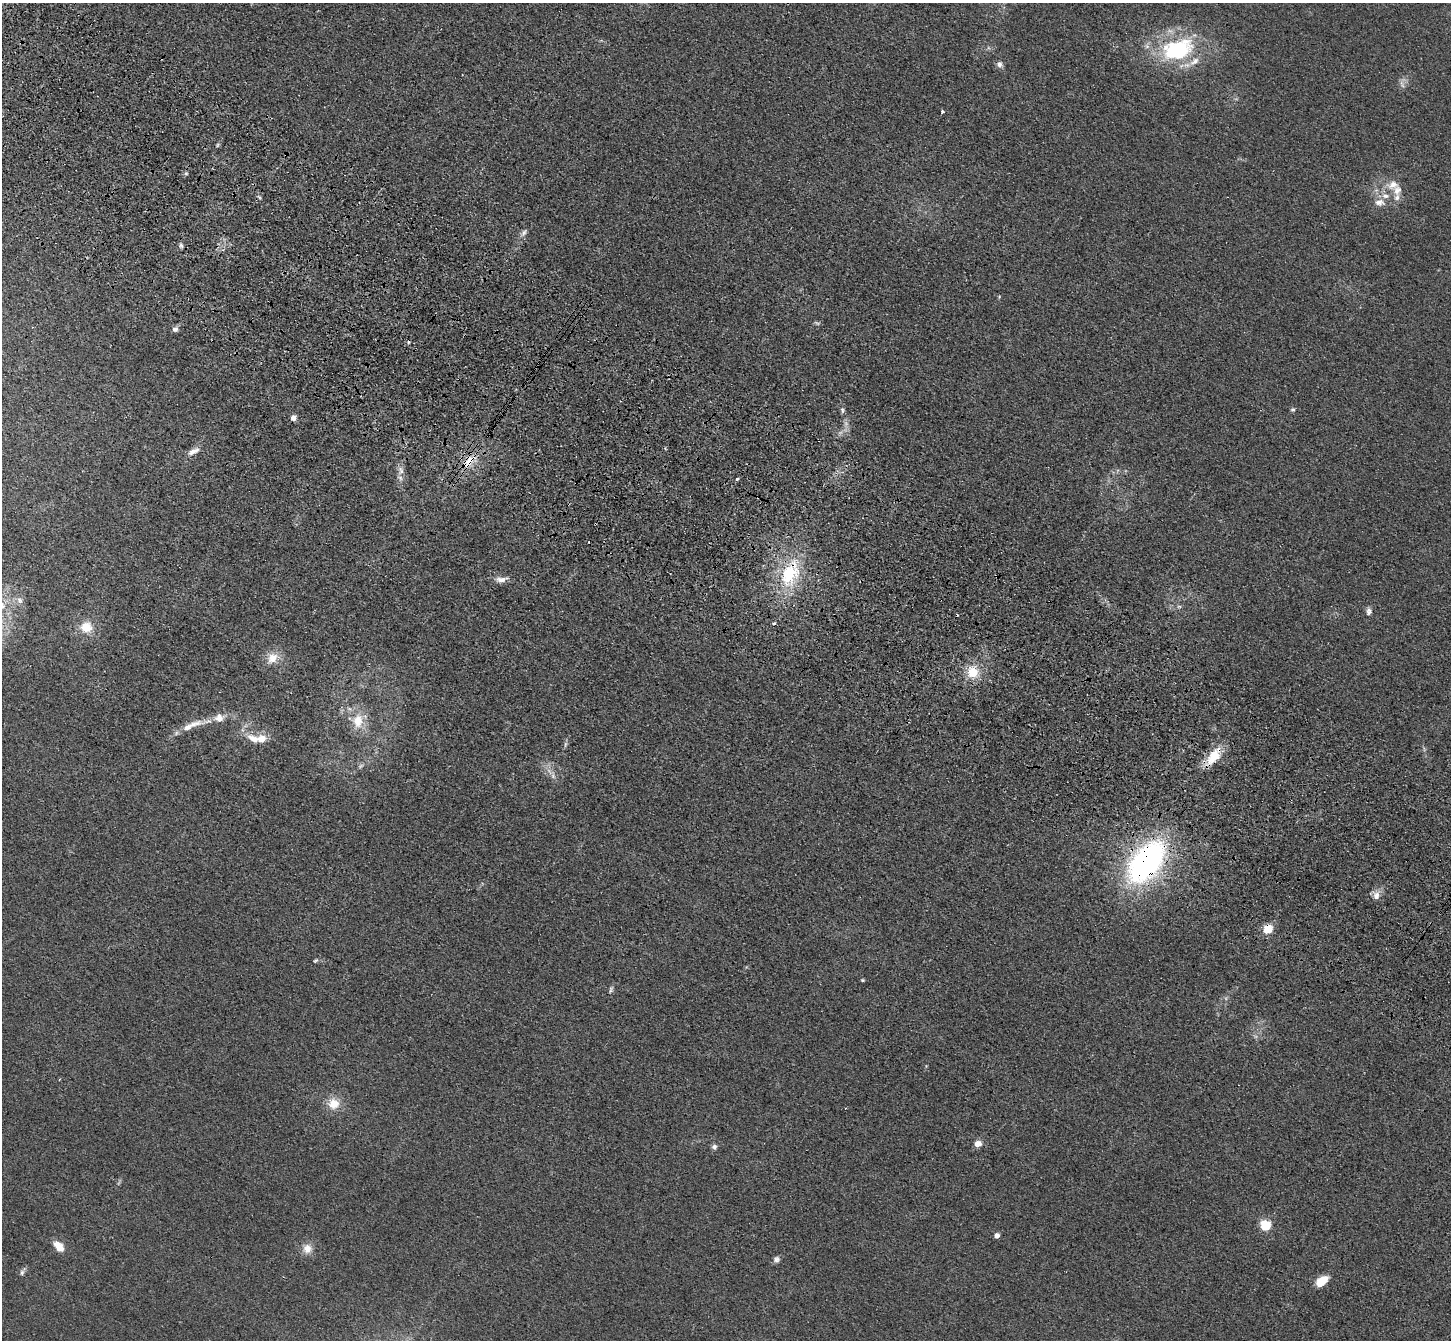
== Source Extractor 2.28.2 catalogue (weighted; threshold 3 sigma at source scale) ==
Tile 11 of 4 x 4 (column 3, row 3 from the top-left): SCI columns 2972-4420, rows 1731-3068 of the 5943 x 6001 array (HDU 1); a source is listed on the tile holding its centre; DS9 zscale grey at full resolution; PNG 1453 x 1342 px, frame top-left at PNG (2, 3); no overlay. Shown black and unused: <1% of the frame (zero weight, under 3 of 4 exposures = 6% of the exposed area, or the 3 px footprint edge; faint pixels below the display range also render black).
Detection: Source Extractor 2.28.2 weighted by HDU 2 'WHT'; one run over the whole footprint, this tile lists its part. Background 0.0196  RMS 0.0052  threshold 0.0234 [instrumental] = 3 sigma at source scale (4.5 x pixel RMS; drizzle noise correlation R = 1.50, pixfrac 1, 0.05/0.05 arcsec/px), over >= 5 px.
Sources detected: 61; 3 too faint to see at this stretch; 2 cosmic-ray / hot-pixel residue — not listed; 6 inside a brighter listed object's ellipse — not listed separately; the other 50 listed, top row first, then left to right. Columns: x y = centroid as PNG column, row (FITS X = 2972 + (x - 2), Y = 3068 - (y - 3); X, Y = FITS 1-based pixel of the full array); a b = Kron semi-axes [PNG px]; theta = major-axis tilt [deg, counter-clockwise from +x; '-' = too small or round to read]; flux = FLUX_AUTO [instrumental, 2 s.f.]
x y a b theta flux
1178 49 46 27 17 52
999 64 8 7 - 2.2
1402 84 12 5 -72 1.9
942 112 4 3 - 1.9
186 173 5 5 - 0.84
1393 184 17 13 22 6.6
259 197 7 3 -45 0.75
1397 197 10 7 64 2.7
1380 202 15 9 -2 4.4
523 233 13 6 55 2
181 245 7 5 -61 1.2
175 329 8 6 30 1.9
1293 409 6 5 - 1
842 410 8 5 -83 1.3
293 418 7 6 - 2.3
193 451 17 7 27 3.9
469 461 22 12 43 10
401 471 14 8 82 3.5
737 479 3 3 - 0.94
789 573 38 22 65 36
501 580 17 7 13 3.6
20 600 10 8 -60 2.6
1179 606 6 4 -1 0.88
1369 611 10 7 88 2
774 623 4 4 - 0.97
86 627 15 13 -1 9.4
272 658 16 12 53 6.8
973 672 14 13 - 12
219 718 13 11 16 5
358 721 21 15 89 11
194 724 25 9 21 7.3
253 739 18 9 -32 5.7
1213 756 28 12 53 12
553 775 11 4 86 1.6
1146 862 43 23 53 150
1376 895 12 9 81 3.7
1268 929 5 5 - 27
315 960 6 4 20 0.77
863 980 4 3 - 0.63
611 990 10 4 76 1.2
333 1104 16 14 -12 8.6
978 1144 8 7 - 3.7
714 1147 6 6 - 1.6
1265 1225 5 5 - 42
997 1236 4 4 - 3.6
59 1246 13 8 -47 6.6
307 1249 13 12 - 5.1
776 1259 8 8 - 1.8
22 1272 8 5 75 1.2
1323 1280 14 10 17 6.5
Overlapping masked pixels (flux is a lower limit): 5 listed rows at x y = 469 461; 789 573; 1213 756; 1146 862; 1268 929